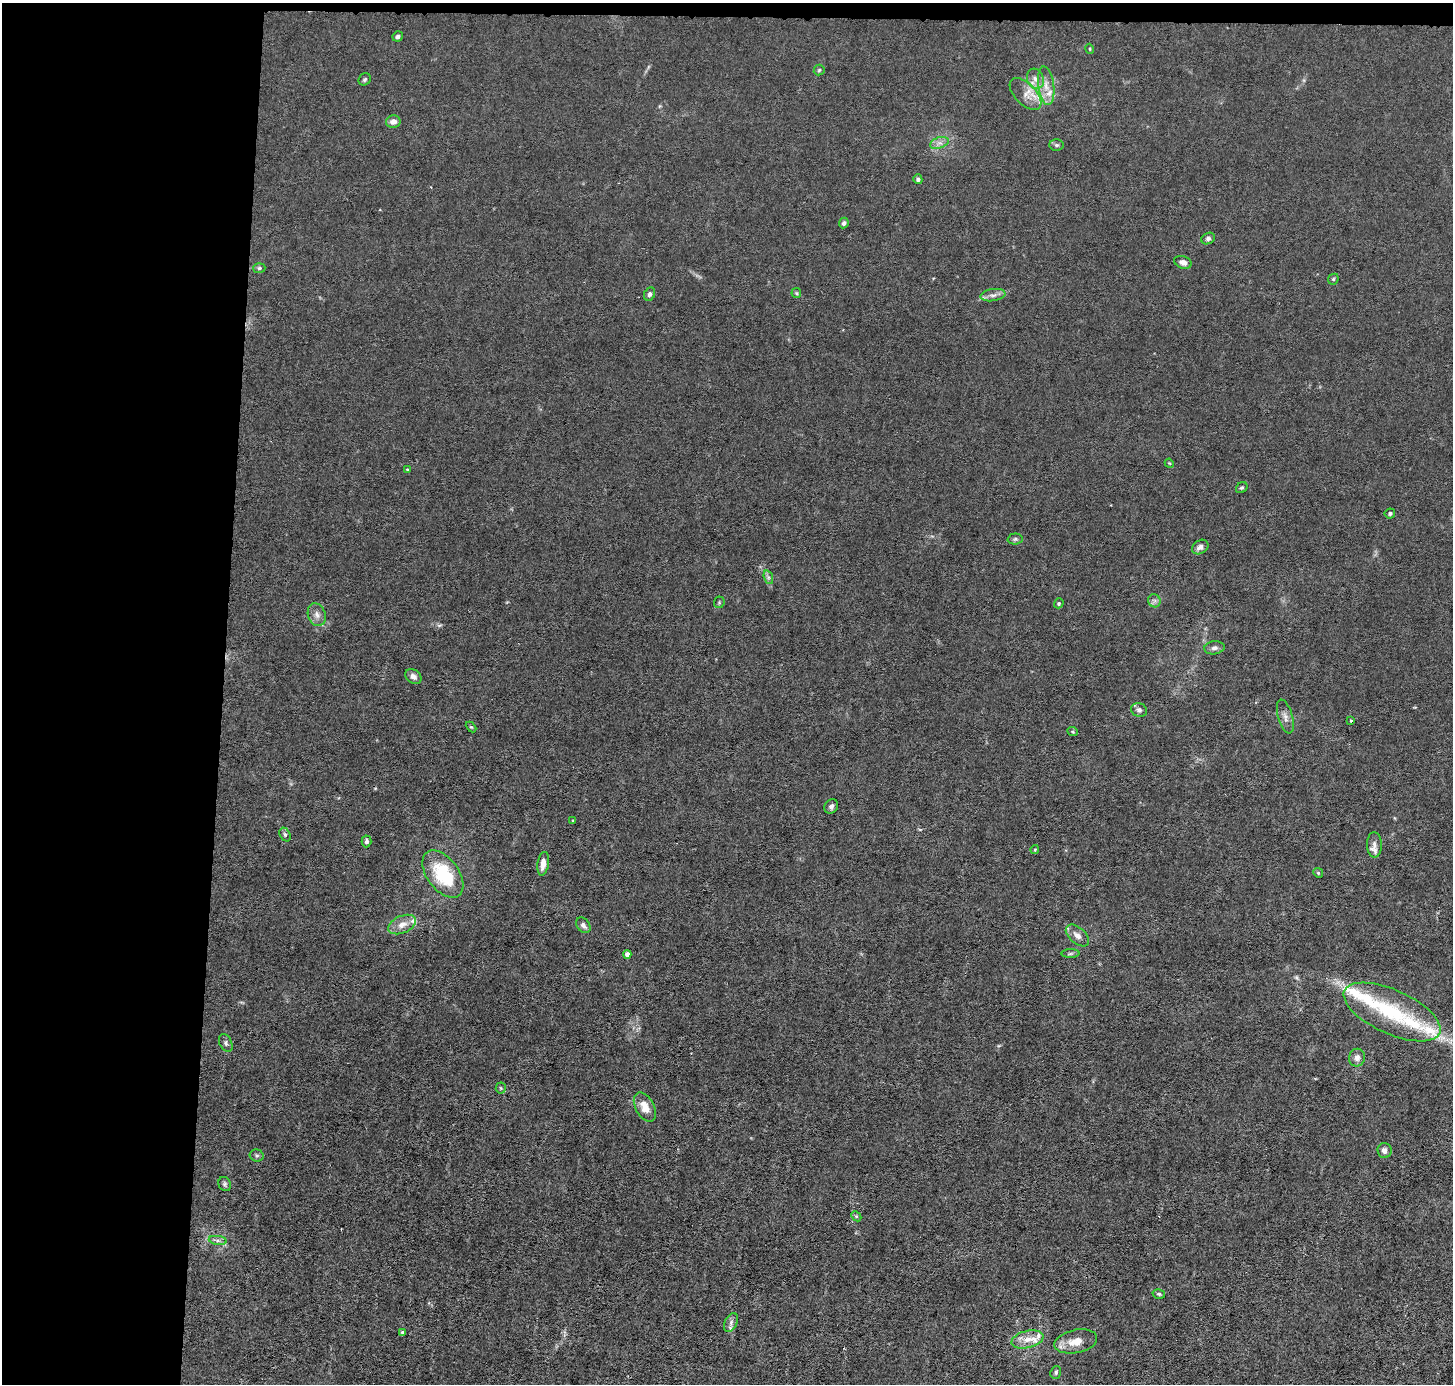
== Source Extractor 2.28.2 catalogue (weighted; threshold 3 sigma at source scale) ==
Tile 1 of 3 x 3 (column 1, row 1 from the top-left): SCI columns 1-1451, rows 2902-4283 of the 4354 x 4384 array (HDU 1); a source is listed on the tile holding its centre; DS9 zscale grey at full resolution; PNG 1455 x 1386 px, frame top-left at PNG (2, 3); each listed source drawn as its Kron ellipse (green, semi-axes under 4 px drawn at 4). Shown black and unused: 16% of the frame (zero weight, under 3 of 6 exposures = <1% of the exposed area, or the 3 px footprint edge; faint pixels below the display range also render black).
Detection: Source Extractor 2.28.2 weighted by HDU 2 'WHT'; one run over the whole footprint, this tile lists its part. Background 0.0122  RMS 0.0027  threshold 0.0111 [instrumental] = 3 sigma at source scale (4.09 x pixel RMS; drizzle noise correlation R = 1.36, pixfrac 0.8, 0.05/0.05 arcsec/px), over >= 5 px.
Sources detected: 78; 11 inside a brighter listed object's ellipse — not listed separately; the other 67 listed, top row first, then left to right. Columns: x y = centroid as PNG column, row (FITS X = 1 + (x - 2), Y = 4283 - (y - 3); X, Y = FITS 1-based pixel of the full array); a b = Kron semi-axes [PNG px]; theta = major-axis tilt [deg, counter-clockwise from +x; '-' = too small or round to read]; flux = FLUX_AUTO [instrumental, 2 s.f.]
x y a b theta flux
398 36 5 5 - 0.59
1090 49 5 3 - 0.25
819 70 5 5 - 0.35
365 79 7 5 45 0.46
1035 79 10 8 -70 1.6
1046 86 19 8 -83 2.8
1025 94 20 10 -45 3
393 122 7 6 - 1.5
939 143 10 5 17 1.1
1056 145 7 5 -2 0.51
918 179 5 4 - 0.64
844 223 5 5 - 0.64
1208 238 7 5 23 0.7
1183 262 9 6 -19 1.2
259 268 6 5 - 0.44
1333 279 6 5 - 0.35
796 293 5 4 - 0.33
650 294 7 5 65 0.69
993 295 13 6 8 1.2
1169 463 5 3 - 0.24
407 469 4 3 - 0.19
1242 488 6 5 - 0.38
1390 513 5 5 - 0.45
1015 539 7 5 2 0.52
1200 547 9 6 34 1.1
768 577 7 4 -72 0.59
1154 601 7 6 - 0.67
719 602 6 5 - 0.36
1059 603 5 4 - 0.44
317 615 12 8 -71 1.6
1214 648 10 6 7 0.95
413 676 9 6 -40 1.2
1139 710 8 7 - 0.91
1285 717 17 7 -74 1.5
1351 721 3 3 - 0.38
471 727 6 4 -43 0.29
1073 732 5 3 - 0.27
831 806 7 6 - 0.75
573 821 4 3 - 0.24
285 834 7 5 -63 0.51
366 841 6 5 - 0.59
1374 845 12 7 -89 1.1
1035 850 4 4 - 0.23
543 864 12 5 82 2.2
1318 873 5 4 - 0.28
443 874 27 16 -54 14
402 925 14 8 23 2.5
583 925 9 6 -51 1
1077 935 14 8 -41 1.6
627 954 4 4 - 1.6
1070 954 9 4 1 0.49
1392 1012 52 22 -24 17
226 1043 9 6 -63 0.69
1357 1058 9 8 - 1.4
501 1088 5 5 - 0.33
645 1107 16 9 -61 3.4
1384 1151 7 7 - 1.3
257 1155 7 6 - 0.5
225 1184 7 6 - 0.57
856 1216 6 4 -44 0.38
218 1240 9 4 -8 0.79
1159 1294 6 4 -13 0.42
731 1323 10 6 65 0.99
403 1332 4 3 - 0.76
1027 1339 16 8 13 2.9
1076 1341 22 11 12 4.1
1056 1372 6 5 - 0.53